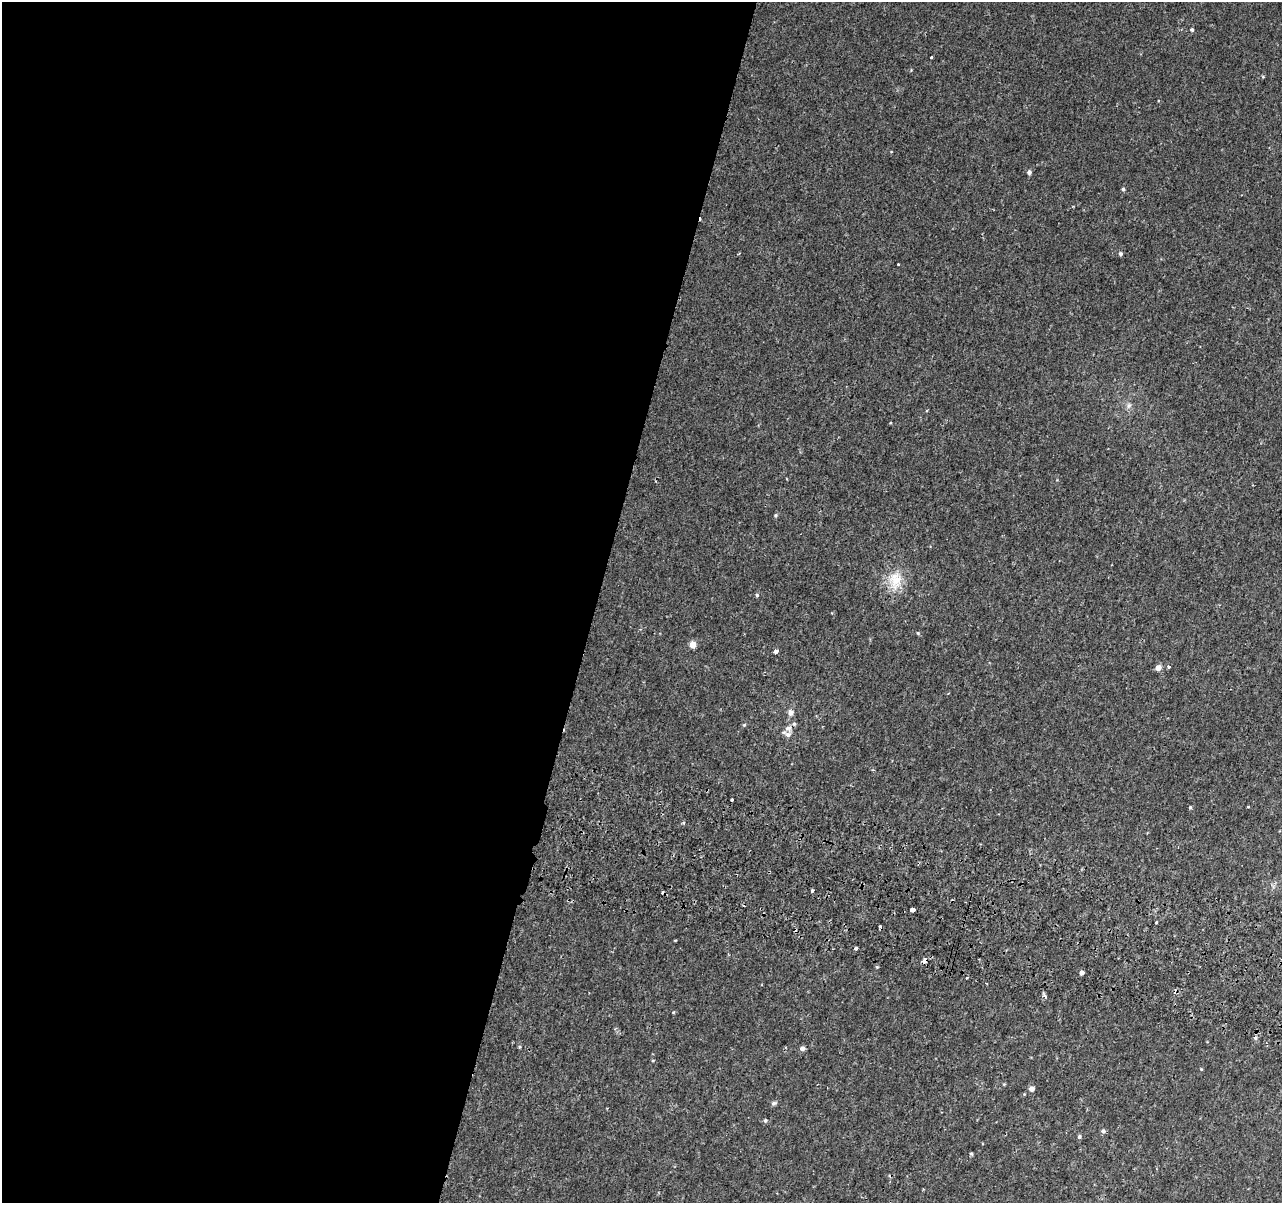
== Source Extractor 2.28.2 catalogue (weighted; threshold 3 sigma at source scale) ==
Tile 5 of 4 x 4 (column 1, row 2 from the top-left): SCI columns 23-1302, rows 2734-3934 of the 5158 x 5405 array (HDU 1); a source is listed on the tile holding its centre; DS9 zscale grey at full resolution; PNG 1284 x 1205 px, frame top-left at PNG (2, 2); no overlay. Shown black and unused: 47% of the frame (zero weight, under 2 of 3 exposures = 3% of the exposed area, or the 3 px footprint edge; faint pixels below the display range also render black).
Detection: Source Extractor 2.28.2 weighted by HDU 2 'WHT'; one run over the whole footprint, this tile lists its part. Background 0.00219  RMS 0.0029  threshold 0.013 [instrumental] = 3 sigma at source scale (4.5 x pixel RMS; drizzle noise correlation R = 1.50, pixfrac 1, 0.0396/0.0396 arcsec/px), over >= 5 px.
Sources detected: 50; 6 cosmic-ray / hot-pixel residue — not listed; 2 inside a brighter listed object's ellipse — not listed separately; the other 42 listed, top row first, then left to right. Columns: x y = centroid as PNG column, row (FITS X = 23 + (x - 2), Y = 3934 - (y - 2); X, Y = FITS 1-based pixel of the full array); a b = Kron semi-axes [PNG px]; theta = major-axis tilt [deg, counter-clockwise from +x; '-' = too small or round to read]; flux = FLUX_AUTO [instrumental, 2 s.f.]
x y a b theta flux
1192 30 4 4 - 0.48
931 57 3 3 - 0.45
1029 172 5 5 - 0.85
1123 189 4 4 - 0.51
1120 254 4 4 - 0.66
898 265 3 2 - 0.21
1129 405 8 7 - 1
890 423 3 2 - 0.2
775 515 5 4 - 0.4
896 581 26 18 64 6.7
757 595 5 4 - 0.41
918 633 5 4 - 0.31
693 645 5 4 - 3.8
776 651 4 4 - 3.3
1168 666 3 3 - 0.91
1158 668 5 4 - 2.4
791 712 7 6 - 1.4
744 725 4 4 - 0.38
789 728 10 9 - 1.6
732 800 3 3 - 3.4
1190 807 4 4 - 0.34
1248 807 4 2 - 0.21
683 822 4 3 - 0.42
812 890 3 3 - 0.78
913 910 4 3 - 9.2
1156 922 3 2 - 0.21
855 948 3 3 - 2
925 960 5 4 - 1.8
877 967 5 4 - 0.32
1082 973 4 4 - 5.1
967 978 3 3 - 0.38
1045 997 5 3 - 0.83
519 1047 4 4 - 0.29
802 1048 5 5 - 1.1
653 1060 5 3 - 0.23
1201 1069 4 3 - 0.25
1031 1089 5 4 - 1.7
774 1103 7 5 19 0.6
765 1120 5 5 - 0.54
1103 1131 6 5 - 0.64
1079 1137 5 5 - 0.54
971 1154 4 3 - 0.35
Overlapping masked pixels (flux is a lower limit): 1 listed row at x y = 925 960